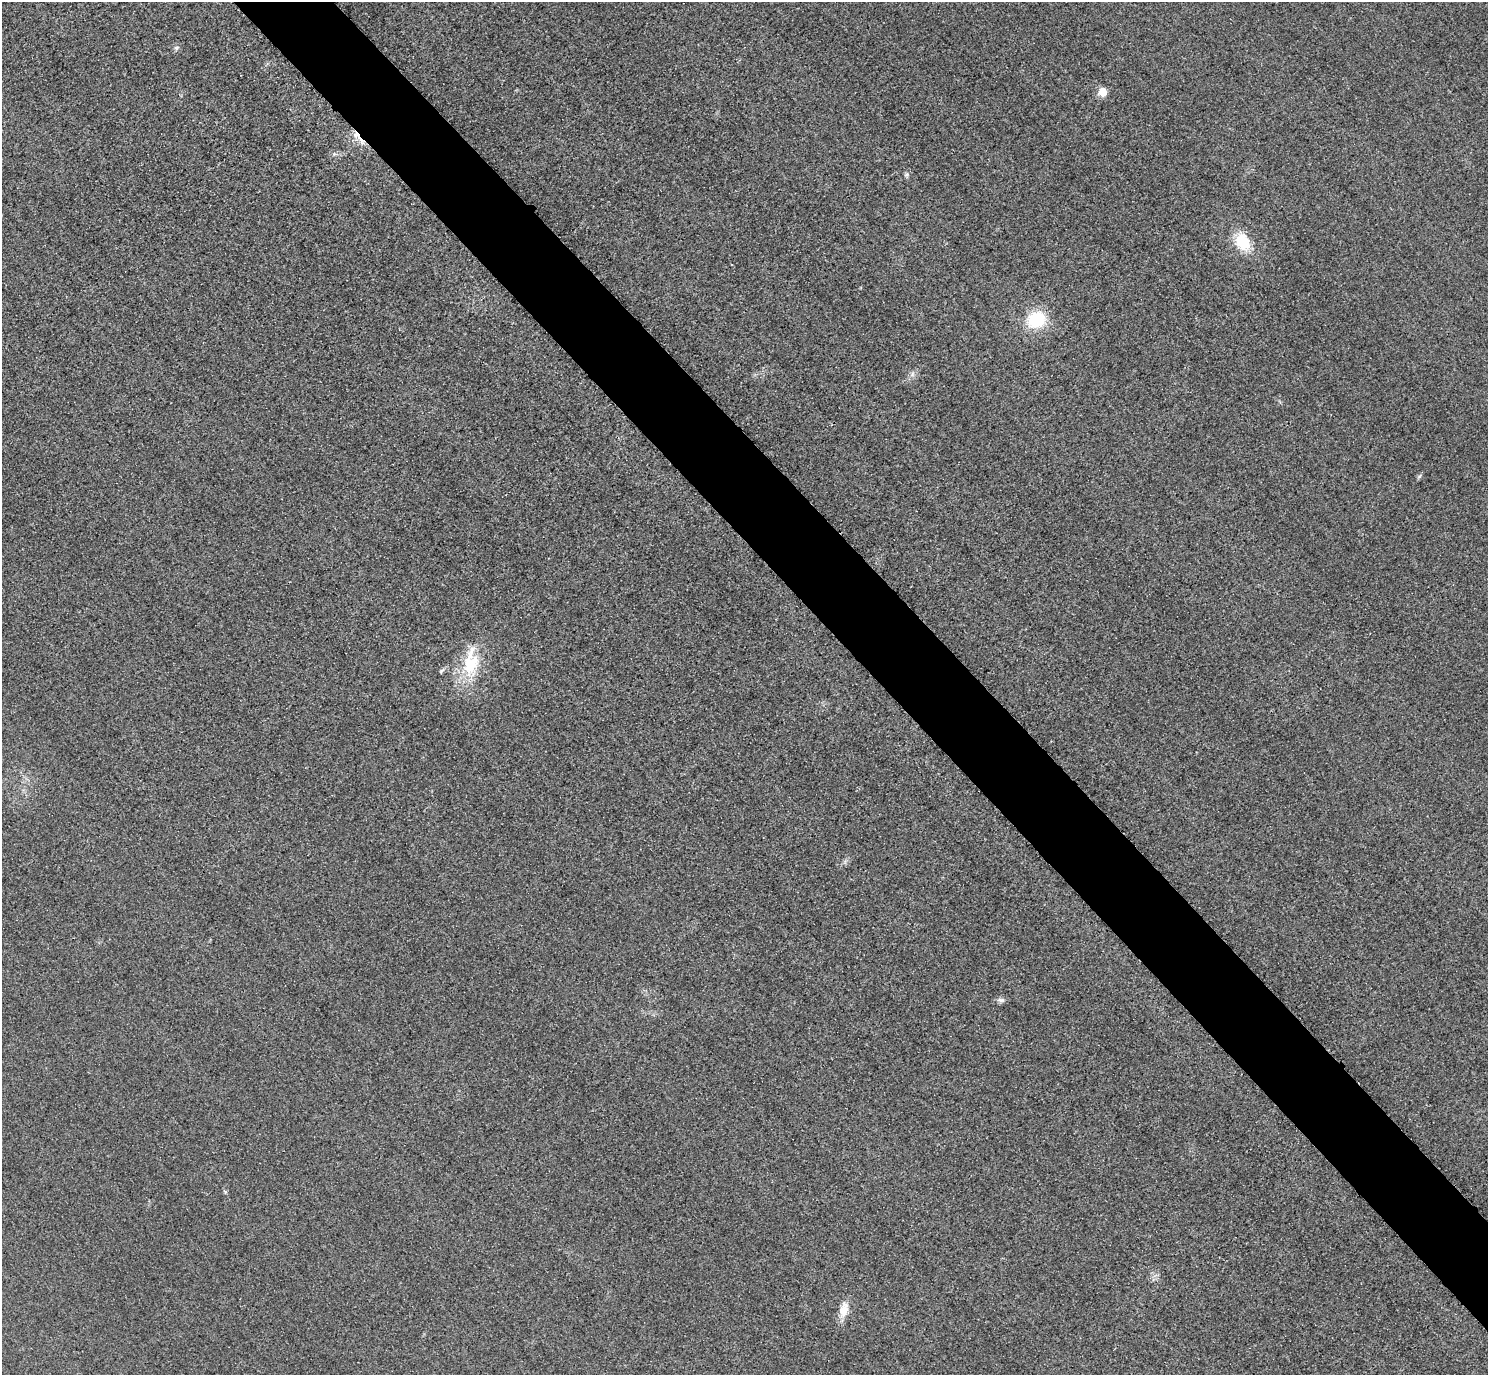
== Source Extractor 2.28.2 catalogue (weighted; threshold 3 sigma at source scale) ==
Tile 6 of 4 x 4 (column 2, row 2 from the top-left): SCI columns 1518-3003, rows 2931-4303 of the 6005 x 6003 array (HDU 1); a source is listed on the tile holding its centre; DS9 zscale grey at full resolution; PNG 1490 x 1377 px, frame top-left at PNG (2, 2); no overlay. Shown black and unused: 6% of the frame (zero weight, under 3 of 4 exposures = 3% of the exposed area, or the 3 px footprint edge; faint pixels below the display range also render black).
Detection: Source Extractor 2.28.2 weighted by HDU 2 'WHT'; one run over the whole footprint, this tile lists its part. Background 0.0531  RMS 0.016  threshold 0.0724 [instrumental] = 3 sigma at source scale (4.5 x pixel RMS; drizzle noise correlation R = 1.50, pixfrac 1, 0.05/0.05 arcsec/px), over >= 5 px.
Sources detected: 15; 1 cosmic-ray / hot-pixel residue — not listed; the other 14 listed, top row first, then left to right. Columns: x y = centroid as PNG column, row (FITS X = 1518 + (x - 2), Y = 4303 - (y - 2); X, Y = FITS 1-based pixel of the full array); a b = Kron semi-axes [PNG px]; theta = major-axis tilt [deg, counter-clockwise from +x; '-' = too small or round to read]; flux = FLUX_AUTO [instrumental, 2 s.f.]
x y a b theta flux
176 48 7 5 9 3.6
1102 92 5 5 - 47
357 135 13 12 - 22
334 154 7 6 - 4.2
907 174 6 6 - 3.5
1243 242 17 13 -63 58
1036 320 19 17 25 75
912 374 7 6 - 4.7
1419 476 7 5 38 2.9
471 662 46 21 86 77
441 671 9 5 37 3.3
1001 1000 11 6 -1 5.5
225 1192 6 5 - 2.3
844 1310 20 10 79 20
Overlapping masked pixels (flux is a lower limit): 1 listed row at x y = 357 135